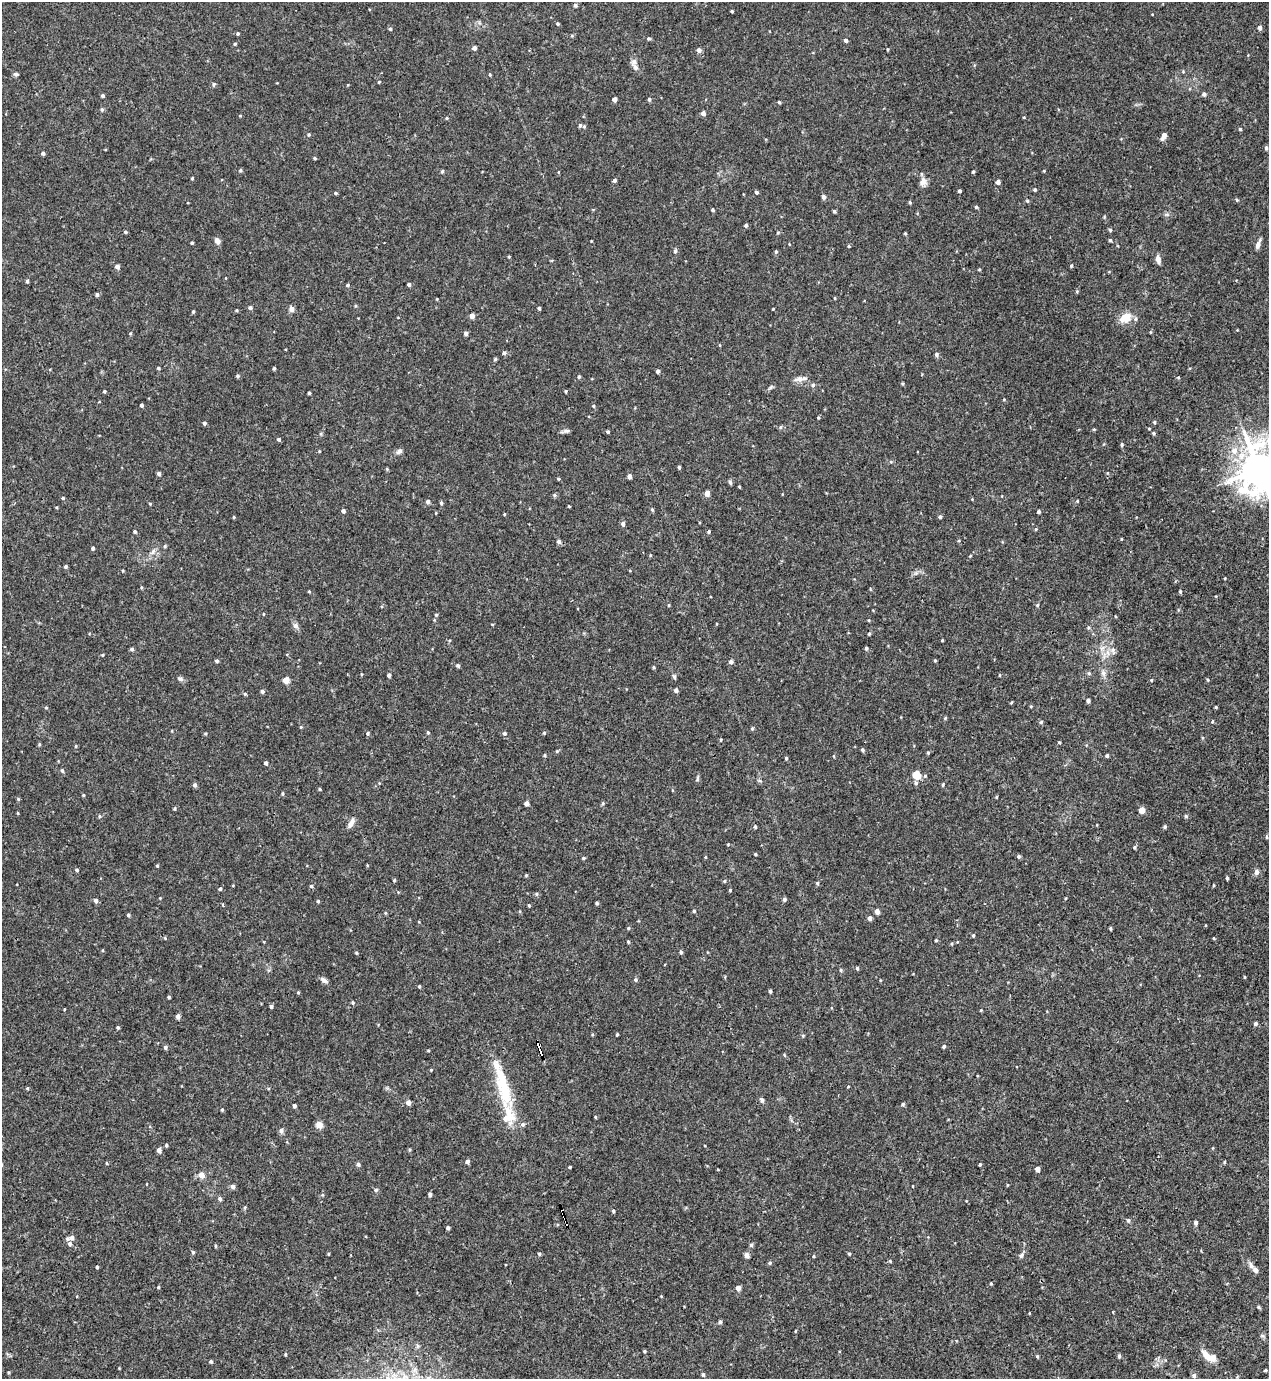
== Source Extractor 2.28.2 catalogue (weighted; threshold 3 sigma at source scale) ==
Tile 6 of 4 x 4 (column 2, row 2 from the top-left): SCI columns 1420-2686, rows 2814-4190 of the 5522 x 5568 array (HDU 1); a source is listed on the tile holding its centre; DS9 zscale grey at full resolution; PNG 1271 x 1381 px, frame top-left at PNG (2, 2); no overlay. Shown black and unused: <1% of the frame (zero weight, under 3 of 4 exposures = <1% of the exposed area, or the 3 px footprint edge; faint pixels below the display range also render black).
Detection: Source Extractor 2.28.2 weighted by HDU 2 'WHT'; one run over the whole footprint, this tile lists its part. Background 0.02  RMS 0.0041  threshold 0.0185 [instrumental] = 3 sigma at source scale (4.5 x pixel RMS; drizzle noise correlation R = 1.50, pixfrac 1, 0.05/0.05 arcsec/px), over >= 5 px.
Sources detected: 356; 1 cosmic-ray / hot-pixel residue — not listed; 7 inside a brighter listed object's ellipse — not listed separately; the other 348 listed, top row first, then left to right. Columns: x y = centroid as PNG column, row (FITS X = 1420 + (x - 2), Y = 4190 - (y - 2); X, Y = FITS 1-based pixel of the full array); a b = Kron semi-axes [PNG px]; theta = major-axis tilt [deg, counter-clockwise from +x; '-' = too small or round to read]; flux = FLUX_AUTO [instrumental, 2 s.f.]
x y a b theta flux
575 5 5 4 - 0.73
732 11 3 2 - 0.44
557 24 4 4 - 0.47
1260 27 5 4 - 1.4
390 29 4 4 - 0.56
238 33 4 4 - 0.47
648 38 5 4 - 0.56
846 40 4 4 - 0.96
235 44 4 3 - 0.46
474 48 4 4 - 1.3
887 49 4 3 - 0.33
699 50 5 5 - 1.4
635 67 11 6 -68 1.6
16 74 7 4 0 0.66
490 74 4 3 - 0.43
379 82 3 3 - 0.39
214 84 5 4 - 0.55
1204 94 5 5 - 0.89
103 96 4 4 - 0.71
614 99 4 4 - 1.4
649 99 4 4 - 0.78
779 102 3 3 - 0.6
102 110 5 5 - 0.56
703 113 4 4 - 1.6
446 118 5 3 - 0.34
580 125 7 5 73 0.84
1240 129 4 4 - 0.43
309 135 5 5 - 0.54
1164 136 7 4 57 3
1266 148 6 4 -81 0.87
43 153 4 4 - 0.81
315 158 4 3 - 0.48
240 170 5 4 - 0.54
442 171 5 4 - 0.49
973 172 4 3 - 0.54
192 178 3 3 - 0.39
614 180 4 4 - 0.78
923 182 12 8 87 2.2
998 182 5 4 - 1.2
1035 190 4 4 - 0.6
959 191 3 3 - 0.81
756 192 5 4 - 0.69
336 193 4 4 - 0.49
823 197 5 4 - 1.2
1237 200 4 4 - 0.44
1027 201 5 4 - 0.55
910 202 5 3 - 0.45
976 207 4 4 - 0.48
712 210 4 3 - 0.52
834 211 4 3 - 0.64
746 225 4 4 - 0.74
1110 230 4 4 - 0.58
125 232 4 3 - 0.57
778 232 5 3 - 0.4
905 233 3 3 - 0.41
1110 240 4 3 - 0.57
217 241 5 5 - 2.5
192 243 3 3 - 0.44
1258 244 13 5 70 1.5
849 246 5 3 - 0.34
675 251 5 5 - 0.68
776 252 5 4 - 0.62
509 257 4 3 - 0.37
1158 259 10 5 -79 2
1071 265 4 3 - 0.45
117 267 5 5 - 1.1
979 269 5 3 - 0.37
27 281 4 3 - 0.63
409 284 4 4 - 0.81
347 285 4 4 - 0.46
1077 291 5 4 - 0.44
97 294 5 4 - 0.79
250 308 5 5 - 0.82
539 308 4 3 - 0.62
291 309 7 6 - 1.4
237 310 4 3 - 0.39
193 312 4 3 - 0.61
472 316 4 4 - 2.3
1126 318 15 11 29 6
466 333 4 4 - 1
504 353 5 4 - 0.8
936 355 5 5 - 0.88
495 359 5 4 - 0.46
158 368 3 3 - 0.56
274 368 4 3 - 0.53
658 371 4 3 - 1.1
237 376 4 4 - 0.66
579 376 4 4 - 0.67
1178 377 4 3 - 0.35
799 379 12 7 10 2.1
903 384 5 3 - 0.42
813 385 6 5 - 0.74
770 387 7 4 45 0.68
104 391 4 3 - 0.46
309 393 3 3 - 0.61
1004 399 4 4 - 0.35
141 405 4 3 - 0.67
593 406 4 4 - 0.41
818 418 4 3 - 0.39
1154 422 4 4 - 0.53
204 423 4 4 - 0.69
780 427 5 3 - 0.46
1094 429 5 3 - 0.4
566 431 9 5 8 0.94
608 432 4 3 - 0.53
1154 433 4 4 - 0.54
278 439 4 4 - 0.74
1122 444 6 4 -90 0.56
1234 450 10 8 88 3.6
319 451 4 3 - 0.33
399 451 9 6 33 1.2
679 467 3 3 - 0.61
1259 469 14 12 87 860
159 474 4 4 - 0.87
629 476 4 4 - 1.6
730 482 7 4 -63 0.61
707 493 4 4 - 2.9
554 495 5 5 - 0.65
63 498 4 4 - 0.43
427 501 5 5 - 0.96
1077 501 4 3 - 0.35
441 503 4 4 - 0.56
150 504 4 4 - 0.35
569 506 3 2 - 0.33
652 509 4 4 - 0.51
343 511 4 4 - 1
1039 512 4 4 - 0.75
504 514 4 3 - 0.36
234 517 5 3 - 0.33
940 517 4 4 - 0.65
623 524 5 4 - 1.1
1036 529 4 4 - 0.47
135 532 5 4 - 0.58
709 532 4 4 - 0.58
1121 539 4 3 - 0.29
559 542 5 5 - 0.98
165 546 5 4 - 0.55
93 548 4 3 - 0.76
650 555 4 3 - 0.32
970 556 4 3 - 0.36
65 566 4 4 - 0.65
309 591 4 3 - 0.36
1180 591 4 3 - 0.54
669 605 4 3 - 0.38
1037 605 5 4 - 0.5
263 614 4 3 - 0.33
436 615 4 4 - 0.52
869 620 4 3 - 0.37
492 624 4 3 - 0.3
296 626 8 6 -46 1.3
1088 628 5 4 - 0.49
869 634 4 3 - 0.46
942 640 3 3 - 0.35
866 648 4 4 - 0.67
132 649 5 4 - 0.73
1113 651 12 4 -71 1.4
1108 653 7 4 -71 1.2
103 655 4 3 - 0.37
935 660 3 3 - 0.42
217 661 4 3 - 0.63
731 662 5 4 - 1.1
458 666 5 4 - 0.66
654 667 4 4 - 0.47
1089 673 5 4 - 0.62
1104 673 8 7 - 1.4
361 674 4 3 - 0.32
389 675 4 3 - 1
1000 675 4 3 - 0.29
674 676 6 4 -73 0.78
180 679 8 6 -19 1
286 680 5 4 - 5.4
1151 680 4 3 - 0.36
1208 680 4 3 - 0.36
676 690 4 4 - 1.3
262 691 4 4 - 0.95
245 694 5 4 - 0.49
1088 701 4 3 - 1
1011 703 4 3 - 0.35
1031 706 4 3 - 0.37
1216 707 3 3 - 0.42
46 708 5 3 - 0.39
945 718 4 4 - 0.45
1212 721 4 3 - 0.45
1041 722 5 4 - 0.57
301 727 4 4 - 0.39
752 728 5 4 - 0.53
428 732 4 3 - 0.47
205 733 5 3 - 0.43
368 733 5 4 - 0.64
504 733 5 5 - 0.76
544 733 5 4 - 0.47
721 740 4 3 - 0.37
1059 742 3 3 - 0.4
39 744 5 3 - 0.43
76 746 5 3 - 0.32
862 750 4 4 - 0.7
557 751 5 4 - 0.47
928 753 4 4 - 0.49
544 755 4 4 - 0.45
1107 756 4 4 - 0.68
786 758 4 3 - 0.63
266 763 4 3 - 0.96
62 770 6 4 -63 0.56
917 775 5 5 - 12
697 779 8 4 77 0.65
916 783 5 5 - 0.75
943 784 5 3 - 0.42
195 785 5 4 - 0.97
320 789 4 3 - 0.43
282 793 5 3 - 0.48
83 795 4 4 - 0.37
18 799 4 4 - 0.43
527 803 4 4 - 1.9
603 803 5 5 - 0.53
175 808 4 4 - 0.47
1142 810 5 4 - 4.7
99 816 5 3 - 0.41
1186 816 5 4 - 0.59
351 823 14 6 61 1.8
755 827 4 3 - 0.63
1165 827 4 4 - 0.7
1267 837 5 4 - 0.52
728 844 3 3 - 0.3
1135 847 5 4 - 0.57
755 854 3 3 - 0.37
1019 856 5 4 - 0.74
705 857 4 3 - 0.34
583 858 4 4 - 0.52
157 866 4 3 - 0.46
77 870 4 3 - 0.62
1256 872 7 6 - 1.2
526 875 4 4 - 0.37
1227 878 4 3 - 0.63
394 880 4 4 - 0.4
724 881 4 4 - 0.48
817 883 5 4 - 0.51
311 886 4 4 - 0.59
220 889 5 4 - 0.63
730 890 3 3 - 0.39
536 894 5 3 - 0.46
160 898 3 3 - 0.28
784 899 5 5 - 0.82
96 901 5 5 - 1.1
318 901 4 4 - 0.45
597 903 4 3 - 0.67
223 905 3 3 - 0.91
529 905 4 3 - 0.38
694 911 4 4 - 0.54
877 911 5 4 - 2.2
128 915 4 4 - 0.57
870 918 5 4 - 1.2
628 928 4 4 - 0.48
1110 928 3 3 - 0.52
973 935 4 3 - 0.48
165 938 4 3 - 0.41
936 940 4 3 - 0.38
628 941 4 3 - 0.43
103 950 4 3 - 0.33
681 952 4 4 - 0.8
857 968 4 3 - 0.67
841 970 5 3 - 0.45
1245 977 4 3 - 0.34
324 980 11 5 -37 1.2
636 980 5 4 - 0.72
419 987 4 3 - 0.42
770 991 4 3 - 0.6
298 992 4 4 - 0.4
169 997 3 3 - 0.49
353 1003 5 5 - 0.62
271 1006 4 4 - 0.78
981 1010 4 3 - 0.33
178 1016 5 4 - 1.3
1255 1024 4 4 - 1
118 1027 4 3 - 0.6
617 1034 3 3 - 0.38
803 1036 5 4 - 0.42
944 1046 4 3 - 0.81
165 1047 4 4 - 0.93
540 1050 14 3 -70 110
428 1051 4 3 - 0.34
431 1070 3 3 - 0.36
502 1080 58 15 -82 18
848 1087 4 2 - 0.31
27 1088 4 3 - 0.41
762 1100 6 5 - 0.83
408 1102 5 4 - 2.2
903 1104 4 4 - 0.56
294 1106 4 3 - 1.1
222 1110 4 3 - 0.44
595 1117 4 3 - 0.38
523 1124 5 5 - 0.84
319 1125 8 7 - 2
281 1131 7 5 90 0.99
166 1145 4 3 - 0.56
159 1150 5 4 - 2
409 1150 4 4 - 0.46
467 1161 4 4 - 1.3
1224 1162 4 3 - 0.4
107 1163 5 3 - 0.36
358 1164 4 4 - 0.88
980 1164 4 3 - 0.5
570 1167 3 3 - 0.43
1037 1169 4 4 - 2.3
202 1175 8 7 - 2.2
147 1184 3 2 - 0.25
233 1186 5 5 - 1.4
913 1186 3 2 - 0.26
376 1190 5 5 - 0.8
430 1194 4 3 - 1
322 1195 5 3 - 0.41
220 1199 5 4 - 0.89
245 1207 5 4 - 0.45
613 1211 4 4 - 0.56
564 1218 13 3 -70 5
1128 1220 5 5 - 0.79
1196 1222 5 4 - 1
448 1228 4 3 - 1.1
72 1238 7 6 - 1.9
70 1244 7 6 - 1.2
751 1245 6 5 - 0.61
215 1246 5 3 - 0.42
193 1252 5 4 - 0.54
328 1254 5 3 - 0.34
539 1254 5 4 - 0.5
849 1254 4 3 - 0.51
747 1255 5 4 - 2.1
814 1256 4 3 - 0.36
1021 1256 7 5 83 0.91
890 1261 4 4 - 0.48
770 1263 5 4 - 0.63
97 1267 3 3 - 0.55
1255 1270 10 6 -52 1.5
991 1284 3 3 - 0.41
158 1287 4 3 - 0.46
738 1288 4 4 - 2.6
1258 1307 5 4 - 0.55
720 1322 5 4 - 0.72
417 1346 7 4 72 0.68
644 1351 4 3 - 0.45
285 1354 4 3 - 0.41
1037 1356 4 3 - 0.48
1119 1356 5 4 - 0.67
1207 1356 19 8 -44 4.4
211 1361 4 4 - 0.7
1265 1370 4 3 - 0.49
9 1372 5 3 - 0.38
703 1374 5 4 - 0.65
1194 1376 6 6 - 1
Overlapping masked pixels (flux is a lower limit): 2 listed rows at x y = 540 1050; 564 1218
Isophote crosses this tile's border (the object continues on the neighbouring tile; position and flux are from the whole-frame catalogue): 1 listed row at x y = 1259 469